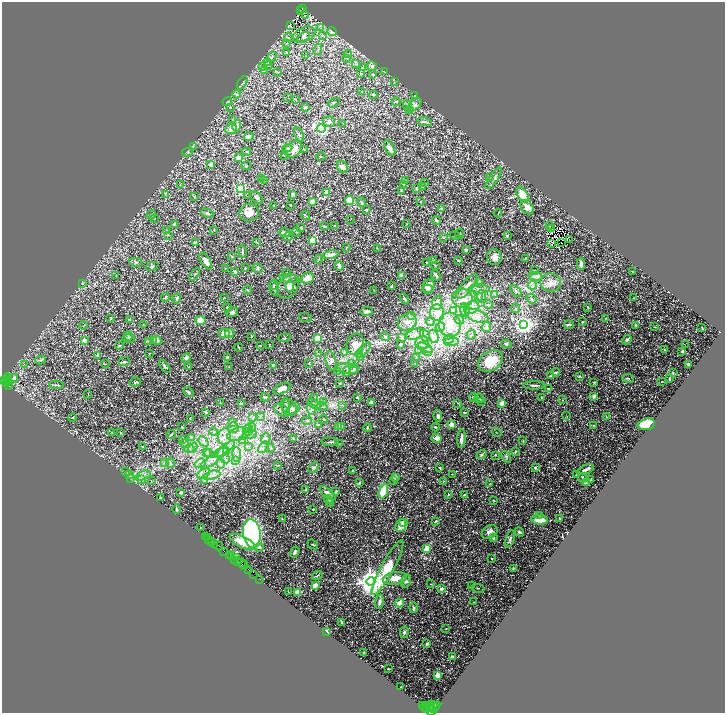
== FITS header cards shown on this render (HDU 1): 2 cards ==
NAXIS1  =                 1445
NAXIS2  =                 1422

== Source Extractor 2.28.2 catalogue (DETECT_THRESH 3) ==
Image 1445 x 1422 px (HDU 1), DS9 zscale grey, zoomed out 1/2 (1 PNG px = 2 x 2 image px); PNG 727 x 715 px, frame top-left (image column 1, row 1422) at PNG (2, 2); each listed source drawn as its Kron ellipse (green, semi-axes under 4 px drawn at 4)
Background 0.634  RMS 0.022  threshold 0.0654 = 3 sigma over >= 5 px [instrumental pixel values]
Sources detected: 692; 71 cannot appear on this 1/2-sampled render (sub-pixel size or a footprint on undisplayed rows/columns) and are neither listed nor drawn; of the other 621, the 500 brightest by FLUX_AUTO listed and drawn (121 fainter detections omitted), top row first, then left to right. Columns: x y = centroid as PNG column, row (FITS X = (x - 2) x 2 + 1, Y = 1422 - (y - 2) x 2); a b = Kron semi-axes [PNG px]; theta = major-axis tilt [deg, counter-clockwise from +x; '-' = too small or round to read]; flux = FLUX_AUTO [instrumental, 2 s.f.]
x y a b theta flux
302 8 3 2 - 48
300 10 2 2 - 1.9
305 16 2 1 - 5.4
290 26 3 2 - 2.8
320 28 3 2 - 3.1
332 32 5 4 - 11
304 35 12 7 23 20
322 36 4 2 - 2.9
303 37 7 4 28 9.1
288 38 4 3 - 5.4
287 43 3 3 - 3.6
318 50 5 2 - 4.5
286 52 2 2 - 7.9
348 54 4 3 - 4.8
306 56 4 2 - 3.4
272 57 5 3 - 7.6
347 59 3 2 - 1.9
268 63 3 3 - 3.7
356 64 4 2 - 5.1
268 65 4 3 - 5
372 66 5 4 - 13
262 67 3 3 - 3
363 67 3 2 - 2.8
264 70 3 2 - 2.6
278 72 3 2 - 2.3
384 72 3 2 - 2.3
361 74 3 3 - 2.8
373 75 3 2 - 2.3
394 82 3 2 - 2.1
242 83 7 3 62 5.7
362 92 2 2 - 1.8
237 94 4 4 - 7.4
373 95 4 3 - 5.4
415 95 3 2 - 2.1
288 98 2 1 - 17
295 99 3 2 - 1.9
227 102 5 2 - 2.9
396 102 4 3 - 4
334 103 6 2 31 4.1
407 105 4 3 - 4.1
415 105 8 4 42 14
230 107 4 3 - 3.3
305 107 3 3 - 8.6
409 109 2 2 - 1.7
233 120 4 2 - 2.3
329 122 6 5 - 15
424 122 7 3 -9 9.9
343 123 3 2 - 2.6
237 126 6 3 73 25
321 128 4 3 - 1100
231 129 6 5 - 28
299 135 7 3 -65 6.1
249 136 5 3 - 18
193 146 4 3 - 4.8
287 148 5 4 - 6.2
390 148 8 4 -60 21
293 149 10 7 46 46
304 149 3 2 - 2.5
188 152 5 3 - 4.1
246 152 4 3 - 4.5
285 156 3 2 - 1.9
321 157 4 2 - 2.4
238 158 2 2 - 87
211 164 2 2 - 26
246 166 5 3 - 4.5
342 167 6 5 - 16
490 177 3 2 - 3.5
261 178 3 2 - 7.8
494 178 13 4 56 16
264 181 3 2 - 2.6
405 181 3 3 - 2.8
425 183 2 2 - 1.8
403 184 4 3 - 3.3
180 185 3 2 - 2.4
423 187 2 2 - 20
416 188 3 2 - 3.4
240 189 3 3 - 570
402 191 4 3 - 5.2
327 193 4 3 - 30
293 194 3 3 - 11
165 195 3 2 - 2.3
522 195 8 5 -62 68
248 196 2 2 - 1.8
195 197 3 2 - 1.8
257 197 8 4 -43 14
349 200 5 4 - 52
313 201 4 3 - 15
420 201 2 2 - 2.9
362 202 4 2 - 4.2
290 205 2 2 - 4.5
274 206 3 2 - 3.1
527 207 8 5 -56 30
441 208 3 3 - 3
366 210 3 2 - 4.2
249 212 9 8 - 52
207 213 6 3 -26 8
498 213 4 2 - 2.6
151 215 5 4 - 7.1
306 215 5 2 - 2.9
154 219 3 2 - 2.5
350 220 2 1 - 2
436 220 4 3 - 5.5
174 224 2 2 - 21
406 224 2 2 - 5.3
325 226 4 2 - 5.7
334 226 3 2 - 1.8
550 226 2 2 - 2
301 228 3 3 - 5.6
551 228 2 1 - 4.8
213 230 3 2 - 1.7
167 231 3 3 - 4.1
296 232 5 3 - 3.9
285 233 5 4 - 17
459 234 5 2 - 2.9
168 235 4 2 - 2.4
455 236 5 2 - 3.1
507 236 4 3 - 4.8
288 237 4 3 - 4.9
444 237 4 2 - 2.4
569 239 2 1 - 2.2
313 241 3 3 - 180
195 242 2 2 - 16
257 242 4 2 - 3
561 243 2 1 - 2.2
551 244 3 1 - 1.7
346 248 3 2 - 3.1
378 249 2 2 - 1.8
466 250 2 2 - 16
242 251 7 2 -89 6.3
331 255 8 4 12 24
232 257 4 3 - 3.4
494 257 8 7 - 23
526 258 3 2 - 2.1
318 259 4 2 - 2.6
458 260 3 3 - 3
206 261 9 4 -58 22
433 261 2 2 - 28
136 262 7 3 -12 7
426 262 2 1 - 2.2
581 264 6 4 -88 13
436 265 4 2 - 2.9
152 266 6 3 19 6.7
339 266 5 3 - 17
225 268 3 2 - 2.4
245 268 2 2 - 3.8
258 268 5 4 - 6.5
535 270 3 2 - 1.9
235 271 2 2 - 17
286 272 2 2 - 2
633 272 2 2 - 12
194 274 7 3 57 4.7
401 275 2 2 - 36
436 275 6 3 -52 6.3
116 276 2 2 - 2
535 276 7 2 -10 6.8
307 278 6 5 - 36
290 279 10 3 -11 10
478 282 4 3 - 4.3
551 283 10 9 - 33
82 284 3 3 - 2.5
274 285 5 3 - 4.4
290 285 6 3 82 9
532 285 4 2 - 5.7
392 286 3 2 - 2.2
428 286 7 5 64 40
467 286 15 5 50 33
288 287 13 9 60 57
274 288 7 2 -75 7.7
428 289 5 3 - 9.3
479 289 10 4 -2 18
248 290 4 2 - 4.3
374 291 2 1 - 2.9
516 291 7 2 -47 4.9
494 294 3 2 - 2.6
481 296 7 3 -90 9.6
165 297 4 3 - 5
478 297 3 3 - 4.9
177 298 5 2 - 8.9
224 298 3 2 - 1.8
462 298 10 9 - 73
634 298 3 2 - 1.8
405 299 6 3 -61 5
532 299 5 3 - 7.7
437 303 7 5 85 35
488 305 4 2 - 2.5
588 307 3 2 - 1.8
227 308 3 3 - 4.9
472 308 8 6 23 27
516 308 4 3 - 3.4
453 310 3 3 - 25
465 310 7 5 -87 18
367 311 6 3 7 16
232 312 6 4 35 12
437 313 8 7 - 41
412 315 3 2 - 3
477 316 12 6 -22 31
306 318 6 3 -19 5.6
605 318 2 2 - 1.9
110 319 3 2 - 2.4
130 319 2 2 - 4.3
201 320 5 4 - 96
459 320 5 4 - 10
407 322 10 8 31 31
431 322 4 3 - 5.4
582 322 3 2 - 2.6
143 325 2 2 - 2.2
450 325 12 11 - 82
524 325 4 3 - 2400
569 325 5 2 - 7.6
636 325 3 2 - 12
83 326 4 2 - 2.1
440 327 5 3 - 8.8
486 327 5 4 - 9.6
655 327 3 3 - 2.8
702 328 3 1 - 3.4
224 333 6 4 -5 44
230 333 5 3 - 8
415 334 9 5 18 21
425 335 7 4 -62 15
471 335 5 2 - 3.1
128 336 5 3 - 3.9
252 336 3 2 - 2.5
385 336 5 4 - 10
434 336 7 4 -68 15
402 337 3 3 - 6.7
129 338 6 3 8 5.3
285 338 6 3 5 4.6
318 338 4 3 - 110
449 339 5 3 - 8.2
85 340 4 4 - 8.6
157 340 4 3 - 48
627 340 5 3 - 9.3
148 341 2 2 - 8.5
154 341 3 2 - 7.5
451 342 7 3 3 11
422 343 7 6 - 23
269 344 3 3 - 2.8
355 344 11 8 77 50
400 344 2 2 - 26
506 344 5 3 - 7.8
260 345 2 2 - 2.7
686 345 2 1 - 7.5
119 346 3 2 - 4.3
239 347 4 1 - 1.9
425 348 7 3 -26 9.1
665 349 3 2 - 6.1
364 350 9 4 44 15
418 350 3 2 - 2.7
428 351 5 4 - 8.3
682 351 2 2 - 6.2
344 352 4 3 - 6.9
149 353 2 2 - 2.3
319 354 3 3 - 2.8
359 354 3 3 - 4.9
98 355 2 2 - 22
361 357 3 2 - 2.6
416 357 4 3 - 4.6
186 358 5 4 - 17
228 358 3 3 - 15
41 360 5 2 - 3.7
331 361 10 5 -76 18
490 361 13 9 32 88
124 362 5 3 - 6
309 363 3 2 - 1.9
24 364 2 2 - 2.5
105 364 3 2 - 1.8
351 364 3 2 - 2.2
415 364 3 2 - 2
688 364 2 2 - 11
273 365 3 3 - 5.2
165 367 7 2 -53 7.6
189 367 3 2 - 1.8
229 367 4 2 - 2.1
347 369 11 5 -8 17
354 369 5 4 - 6.1
338 372 4 3 - 5.2
347 372 5 3 - 5.5
556 372 4 3 - 5.7
673 373 4 2 - 2.3
550 376 3 2 - 4.8
579 376 2 2 - 5.8
7 378 4 3 - 270
14 378 4 3 - 11
628 378 6 2 -9 4.2
6 379 2 2 - 270
669 379 3 1 - 3.5
3 380 2 2 - 480
7 381 2 1 - 53
662 381 3 2 - 2.3
135 382 6 3 17 7.7
594 382 3 3 - 4.7
340 383 2 2 - 8.8
7 384 2 2 - 88
9 385 2 2 - 80
56 385 7 3 -3 5.4
534 385 10 3 0 12
282 389 9 5 24 28
549 389 2 2 - 4.8
188 392 6 4 -43 7.3
88 395 3 2 - 1.8
594 396 2 2 - 18
265 397 4 2 - 5.4
357 397 3 2 - 2.1
473 397 4 3 - 5.3
542 397 2 2 - 7.6
314 398 3 2 - 2.7
479 398 5 2 - 4.3
563 400 3 2 - 1.8
482 401 3 2 - 2.2
324 402 3 2 - 1.8
371 402 2 2 - 26
220 403 2 2 - 1.9
458 403 3 2 - 2.2
502 403 2 2 - 83
241 404 2 2 - 37
314 404 6 2 -30 5.6
343 405 3 2 - 2
286 406 8 4 -85 8
322 407 5 2 - 4.2
289 408 9 6 -61 17
293 409 7 3 40 6.7
311 409 6 2 -67 7.3
282 410 8 5 -33 16
206 412 3 2 - 7
465 412 4 2 - 4.9
438 416 6 4 -80 12
567 416 3 2 - 2.1
261 417 3 2 - 2.9
606 417 3 2 - 2.3
72 418 4 2 - 2.8
252 418 3 2 - 1.7
190 419 3 2 - 1.9
324 419 4 3 - 3.1
307 421 5 4 - 7
233 422 3 2 - 2.2
646 424 9 5 13 130
319 425 4 3 - 6.4
451 425 2 2 - 83
594 425 3 2 - 2.8
342 426 3 2 - 5
182 427 2 2 - 3.9
338 427 3 3 - 18
435 427 4 2 - 3.5
233 428 5 5 - 11
250 428 5 3 - 7.5
367 428 4 3 - 3.9
248 429 5 4 - 8.7
249 431 4 3 - 6.3
214 432 4 3 - 6
496 432 5 1 - 1.9
111 433 3 2 - 2.1
121 433 3 3 - 3.8
171 434 5 2 - 3.6
239 434 12 6 16 34
250 434 7 3 7 8.1
191 437 3 3 - 3.8
225 437 8 6 81 25
266 438 5 4 - 8.7
293 438 3 3 - 3.9
437 438 5 4 - 18
461 439 9 3 85 19
183 440 3 2 - 2.3
242 440 4 3 - 4.8
203 441 6 2 -45 7.1
523 441 3 2 - 2
330 442 8 2 -5 6.3
184 444 3 2 - 3
339 444 2 2 - 2
249 446 4 3 - 5.6
142 447 3 2 - 2.1
264 447 7 3 47 9.3
193 448 5 3 - 8.5
270 448 4 2 - 3.6
189 449 5 2 - 5.2
226 449 11 3 41 19
226 451 3 2 - 3.6
516 451 2 2 - 9.6
221 452 8 3 38 15
206 453 3 3 - 4.8
209 454 5 3 - 7
237 454 7 3 -85 9.8
482 455 5 3 - 6.5
495 455 3 3 - 2.4
506 457 6 4 -58 8.4
225 458 5 2 - 4.5
236 461 4 2 - 3.5
165 462 4 2 - 4.3
210 462 10 2 32 12
170 463 5 3 - 5.2
200 463 6 4 21 14
221 464 5 2 - 4.7
278 466 3 2 - 2.2
314 468 6 4 45 8.9
440 468 3 2 - 4
535 468 2 2 - 16
353 470 3 2 - 2.5
585 470 9 3 22 17
126 472 3 2 - 2.8
204 473 7 2 27 7.7
452 474 2 1 - 1.9
577 474 4 3 - 5.5
130 475 4 2 - 2.8
143 475 8 4 23 14
212 475 8 3 14 11
395 477 3 3 - 23
131 478 4 2 - 3.4
582 478 4 3 - 9.2
142 480 3 3 - 4.5
590 480 3 2 - 1.9
151 481 3 2 - 2.3
204 481 3 3 - 3.9
393 481 2 2 - 4
443 481 3 2 - 2
359 483 4 4 - 6.3
586 483 2 2 - 29
490 484 3 2 - 2.1
305 489 3 2 - 3
336 491 4 3 - 4.8
383 491 8 4 70 97
181 492 3 3 - 6.3
328 493 10 4 -40 25
448 495 3 2 - 3.1
464 495 2 2 - 3.5
160 497 3 3 - 3.3
328 500 5 3 - 5.4
494 500 2 2 - 2.3
330 502 4 3 - 5
176 509 4 3 - 5.4
313 509 2 2 - 3.4
539 516 2 2 - 2.1
560 518 3 2 - 2.7
282 519 3 2 - 3.4
540 520 8 5 -7 58
436 521 3 2 - 4.8
403 523 2 2 - 33
401 526 6 5 - 48
201 528 2 1 - 2.3
490 532 8 6 32 20
519 532 5 4 - 8
252 533 14 8 -82 890
205 537 2 1 - 22
208 537 2 1 - 5.7
493 538 4 3 - 4.5
209 539 2 1 - 67
510 539 9 3 74 9.5
212 542 2 2 - 400
242 542 14 5 -27 78
214 544 4 1 - 22
313 544 6 2 -38 3
219 546 5 2 - 86
259 547 4 4 - 6.8
427 548 4 3 - 64
224 551 3 2 - 350
295 552 6 3 56 11
231 554 2 1 - 170
229 556 3 1 - 85
231 556 3 2 - 120
236 557 4 2 - 240
492 558 2 2 - 1.8
235 560 4 1 - 85
238 562 3 2 - 410
241 563 4 3 - 390
244 565 4 3 - 170
388 568 31 6 62 160
513 568 2 2 - 6.6
249 570 3 2 - 340
253 574 4 2 - 570
317 576 5 2 - 3.4
395 578 12 6 6 37
260 579 2 1 - 32
371 581 4 4 - 5700
406 581 7 4 70 10
430 584 3 2 - 2
315 585 4 3 - 29
472 586 3 2 - 6.3
478 588 7 2 -13 3.3
441 589 2 2 - 22
288 592 2 2 - 1.9
297 592 2 2 - 100
379 602 7 4 81 14
474 602 2 2 - 2.1
400 603 4 4 - 36
414 608 5 4 - 6
341 622 3 2 - 4.8
446 629 2 2 - 1.9
327 631 3 1 - 2.7
404 632 5 4 - 8.5
427 644 2 2 - 10
364 653 2 2 - 3.9
452 657 2 2 - 11
388 669 2 2 - 1.9
438 675 3 3 - 68
401 687 2 2 - 2.3
430 705 5 2 - 2800
422 706 4 3 - 2600
432 706 6 2 39 1200
425 707 5 2 - 4100
435 707 6 2 47 1200
427 709 3 2 - 2200
431 711 5 2 - 2000
At the frame edge (FLAGS 8, measured only in part): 2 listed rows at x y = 3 380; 431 711
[121 fainter detections neither listed nor drawn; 71 sub-pixel or undisplayed-footprint detections neither listed nor drawn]